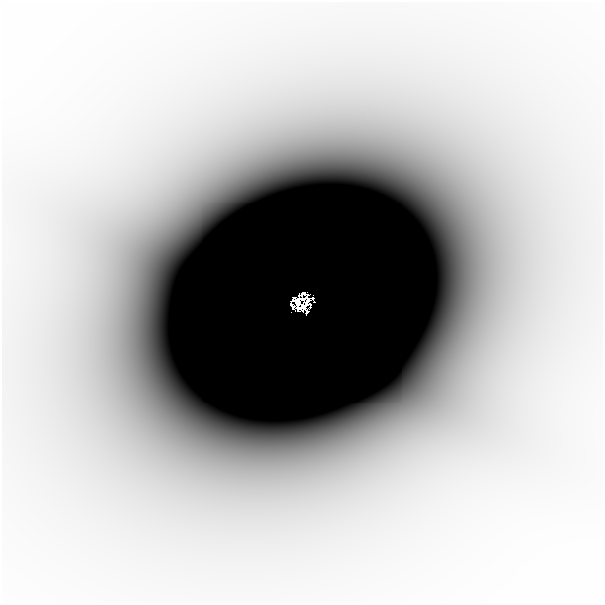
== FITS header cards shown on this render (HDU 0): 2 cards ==
NAXIS1  =                  601
NAXIS2  =                  601

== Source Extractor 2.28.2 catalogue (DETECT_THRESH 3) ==
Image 601 x 601 px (HDU 0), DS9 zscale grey, 1 PNG px = 1 image px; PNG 605 x 605 px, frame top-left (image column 1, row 601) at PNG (2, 2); no overlay
Background -1.04e-06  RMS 3.7e-07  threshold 1.10e-06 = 3 sigma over >= 5 px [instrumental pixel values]
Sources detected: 6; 2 with non-positive FLUX_AUTO (blend fragments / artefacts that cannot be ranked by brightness) are not listed; the other 4 listed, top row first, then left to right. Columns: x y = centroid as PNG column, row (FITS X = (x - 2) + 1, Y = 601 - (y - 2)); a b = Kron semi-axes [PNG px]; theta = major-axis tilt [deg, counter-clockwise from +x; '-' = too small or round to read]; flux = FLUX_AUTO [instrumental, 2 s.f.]
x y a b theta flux
306 299 11 7 -45 0.026
298 302 8 6 -51 0.51
302 306 13 6 24 0.45
307 312 4 3 - 0.14
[2 non-positive-flux detections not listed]